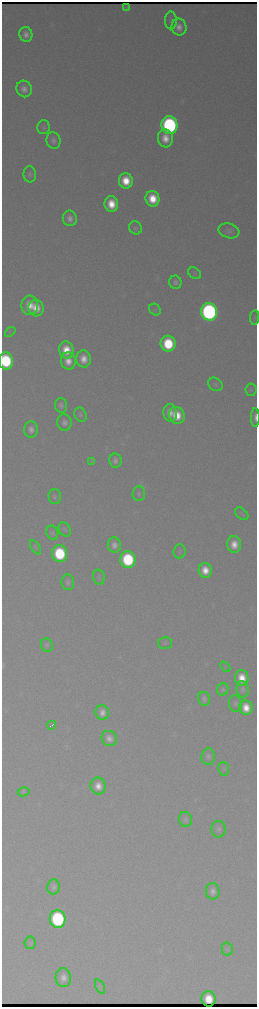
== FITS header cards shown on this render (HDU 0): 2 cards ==
NAXIS1  =                  510 / length of data axis 1
NAXIS2  =                 2010 / length of data axis 2

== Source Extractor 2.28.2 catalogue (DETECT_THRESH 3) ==
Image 510 x 2010 px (HDU 0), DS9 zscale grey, zoomed out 1/2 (1 PNG px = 2 x 2 image px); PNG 259 x 1009 px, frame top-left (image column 2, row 2010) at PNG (2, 2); each listed source drawn as its Kron ellipse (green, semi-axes under 4 px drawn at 4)
Background 3170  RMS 37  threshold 110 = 3 sigma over >= 5 px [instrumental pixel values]
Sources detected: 81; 1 cannot appear on this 1/2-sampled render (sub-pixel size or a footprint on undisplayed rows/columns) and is neither listed nor drawn; the other 80 listed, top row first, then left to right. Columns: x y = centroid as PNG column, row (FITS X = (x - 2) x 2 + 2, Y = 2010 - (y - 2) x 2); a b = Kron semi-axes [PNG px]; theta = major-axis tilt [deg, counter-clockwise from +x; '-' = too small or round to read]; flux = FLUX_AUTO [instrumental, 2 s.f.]
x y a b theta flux
127 8 4 3 - 1.3e+04
171 20 9 6 -90 2.2e+04
179 27 8 7 - 7.1e+04
26 34 7 6 - 5.9e+04
24 89 8 7 - 5.8e+04
169 125 9 8 - 2.8e+06
43 127 7 6 - 1.9e+04
165 138 9 7 -83 1.3e+05
53 140 8 7 - 3.8e+04
30 174 8 6 -86 2.3e+04
126 181 7 7 - 2.4e+05
153 199 8 7 - 2.4e+05
111 204 8 7 - 2.1e+05
70 218 8 7 - 5.6e+04
136 228 7 6 - 2.1e+04
229 231 10 7 -16 3.6e+04
195 273 7 5 -36 1.5e+04
175 282 7 6 - 3.4e+04
30 305 9 8 - 1.5e+05
36 308 8 7 - 1.6e+05
155 310 6 5 - 1.5e+04
209 312 9 8 - 4.1e+06
255 318 7 4 83 1.3e+04
10 332 6 4 40 1.4e+04
168 344 8 7 - 5.7e+05
66 350 8 7 - 2.1e+05
84 359 8 7 - 1.2e+05
6 361 8 7 - 9.1e+05
68 361 8 7 - 1.2e+05
215 384 8 6 -37 2.2e+04
251 390 6 5 - 1.6e+04
61 405 7 6 - 3.4e+04
170 413 9 7 -83 9.6e+04
80 415 7 6 - 2.2e+04
177 415 9 7 -62 2.2e+05
255 417 9 3 -90 3.6e+04
64 422 8 7 - 5.2e+04
31 429 8 7 - 5.8e+04
91 461 4 4 - 9.7e+03
115 461 7 6 - 4.1e+04
139 493 7 6 - 2.1e+04
55 497 7 6 - 2.2e+04
242 514 8 5 -43 1.5e+04
65 529 7 5 -59 1.7e+04
52 533 7 5 -66 2.2e+04
234 544 8 7 - 1.3e+05
114 545 7 6 - 5.8e+04
35 547 8 3 -57 1.2e+04
179 551 7 6 - 1.8e+04
60 554 8 7 - 8.2e+05
128 560 8 7 - 1.0e+06
205 570 7 6 - 1.4e+05
99 577 7 5 -75 1.6e+04
68 582 8 6 -83 3.1e+04
165 643 7 6 - 1.6e+04
47 645 7 5 -63 1.8e+04
225 667 6 3 -48 9.8e+03
242 678 8 7 - 1.9e+05
223 689 6 5 - 1.9e+04
243 689 8 6 -82 2.9e+04
204 699 7 6 - 3.4e+04
235 704 8 6 -83 2.6e+04
246 708 7 6 - 1.5e+05
102 713 8 6 -83 7.0e+04
52 725 4 1 - 1.9e+04
109 738 8 7 - 6.7e+04
208 756 8 7 - 3.1e+04
224 769 7 5 -82 1.5e+04
98 786 8 7 - 1.1e+05
23 792 6 4 13 1.3e+04
185 819 8 6 -77 2.6e+04
219 829 8 7 - 2.9e+04
53 887 7 6 - 3.1e+04
213 891 8 6 -86 5.4e+04
58 919 9 8 - 1.7e+06
30 943 6 5 - 1.5e+04
227 949 6 5 - 1.5e+04
63 977 9 7 -84 6.9e+04
100 987 8 3 -66 1.4e+04
209 999 7 7 - 8.2e+04
At the frame edge (FLAGS 8, measured only in part): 2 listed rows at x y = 255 318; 255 417
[1 sub-pixel or undisplayed-footprint detection neither listed nor drawn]